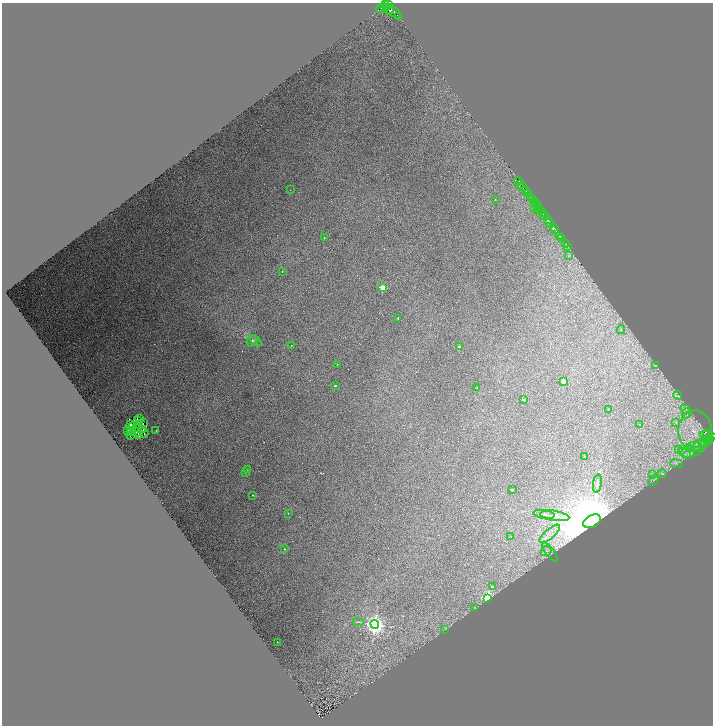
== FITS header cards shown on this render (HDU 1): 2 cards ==
NAXIS1  =                 1421
NAXIS2  =                 1447

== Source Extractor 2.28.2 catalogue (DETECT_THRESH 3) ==
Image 1421 x 1447 px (HDU 1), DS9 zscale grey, zoomed out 1/2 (1 PNG px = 2 x 2 image px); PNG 715 x 728 px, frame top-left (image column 1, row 1446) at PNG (2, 3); each listed source drawn as its Kron ellipse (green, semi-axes under 4 px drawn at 4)
Background 0.564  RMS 0.028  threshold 0.0842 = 3 sigma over >= 5 px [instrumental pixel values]
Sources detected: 139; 30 cannot appear on this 1/2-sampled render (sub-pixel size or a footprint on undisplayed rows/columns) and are neither listed nor drawn; the other 109 listed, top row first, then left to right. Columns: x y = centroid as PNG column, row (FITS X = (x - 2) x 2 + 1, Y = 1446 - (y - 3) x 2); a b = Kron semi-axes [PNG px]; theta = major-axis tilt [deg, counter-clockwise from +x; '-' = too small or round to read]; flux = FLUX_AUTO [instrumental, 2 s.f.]
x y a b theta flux
385 5 4 3 - 680
389 5 3 2 - 480
382 8 6 5 - 300
385 9 3 1 - 56
389 10 5 3 - 210
394 12 9 4 -40 1000
398 17 2 1 - 46
519 181 2 1 - 24
520 184 3 1 - 54
523 187 4 2 - 410
290 190 2 1 - 1.3
526 191 3 2 - 110
528 194 2 2 - 92
530 197 3 2 - 78
495 199 2 2 - 3.9
532 199 2 1 - 69
534 202 3 2 - 190
536 204 2 1 - 12
538 206 2 2 - 95
535 208 3 1 - 57
538 209 3 3 - 180
541 210 2 1 - 89
542 212 2 1 - 170
544 215 6 2 -49 520
547 220 2 1 - 220
549 222 5 2 - 440
553 228 3 2 - 120
555 229 2 1 - 19
560 236 3 2 - 4.5
324 237 2 2 - 4.9
562 239 2 1 - 6.6
565 244 3 3 - 15
568 246 3 2 - 4.5
569 256 3 2 - 4
282 271 2 2 - 4.5
383 287 3 3 - 180
398 318 2 2 - 8.1
621 330 4 3 - 6.1
252 341 6 5 - 14
256 341 6 3 -43 8.2
291 345 2 2 - 2.4
459 347 2 2 - 32
337 364 2 2 - 3.5
656 365 3 2 - 2.1
563 381 2 2 - 83
335 386 2 2 - 11
477 388 2 2 - 9.6
678 395 4 2 - 3.7
524 400 2 2 - 17
608 409 2 2 - 4.7
686 409 5 3 - 12
687 413 5 2 - 9.2
140 418 2 1 - 0.97
138 421 2 1 - 1.3
676 422 3 3 - 5.6
143 423 3 1 - 4.7
640 424 2 1 - 2.9
130 425 4 1 - 5.1
138 425 2 1 - 3.6
133 427 3 2 - 2.5
136 427 3 1 - 1.9
135 430 2 1 - 3.3
142 430 2 1 - 2.3
156 430 2 1 - 3
128 431 4 2 - 4.7
695 431 20 17 -88 150
131 432 2 1 - 0.38
136 433 3 1 - 0.67
144 433 5 1 - 1.6
707 433 4 2 - 88
138 434 2 1 - 2.9
130 436 2 1 - 4.1
708 436 8 2 -13 53
709 439 5 2 - 140
711 439 2 2 - 170
707 442 3 2 - 34
705 443 3 3 - 68
699 445 8 5 44 5.7
693 447 8 5 5 31
678 449 4 3 - 7.2
688 452 7 6 - 28
694 452 11 3 20 17
684 453 6 4 -37 16
585 457 2 2 - 2.4
677 464 6 2 -6 5.7
248 469 3 2 - 1.7
245 473 3 1 - 1.6
653 474 3 2 - 3.9
662 474 4 2 - 3.8
654 480 6 2 54 5.7
597 484 9 3 82 12
512 490 2 2 - 17
253 495 2 1 - 3.8
288 513 2 2 - 2
544 514 11 4 -7 18
555 516 15 5 -8 43
592 521 9 6 27 56000
550 534 13 4 41 43
511 537 2 2 - 1.6
284 549 2 2 - 6.7
546 551 5 5 - 17
550 552 11 4 -53 17
492 587 3 3 - 14
488 599 3 3 - 1500
475 608 3 2 - 2.4
358 622 5 2 - 5.5
375 624 4 4 - 3500
445 629 2 2 - 2.6
277 642 2 1 - 3.6
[30 sub-pixel or undisplayed-footprint detections neither listed nor drawn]